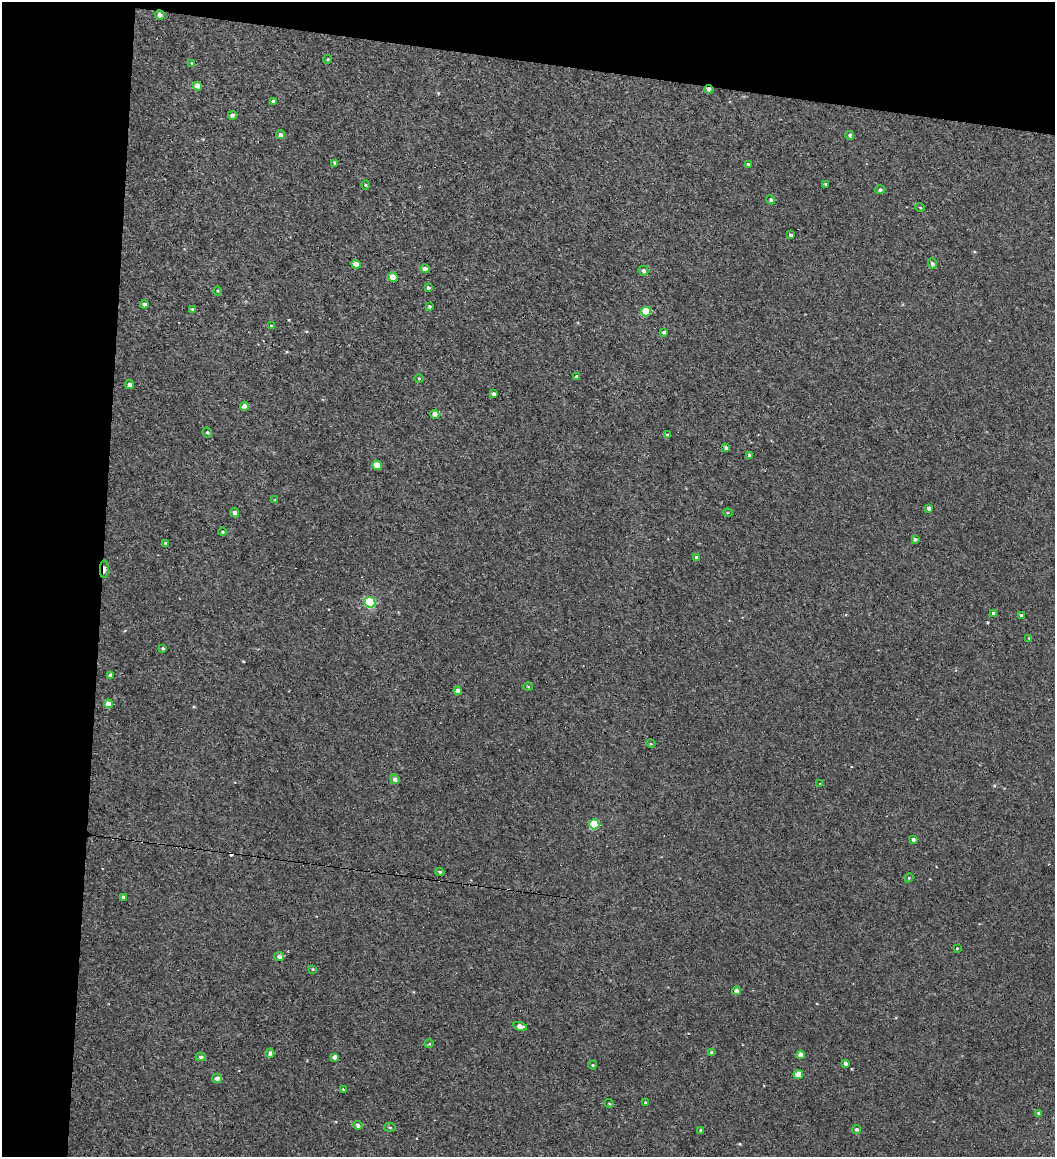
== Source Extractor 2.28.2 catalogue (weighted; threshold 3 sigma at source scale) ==
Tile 1 of 2 x 2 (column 1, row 1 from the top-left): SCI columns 70-1122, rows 1157-2311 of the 2265 x 2311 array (HDU 1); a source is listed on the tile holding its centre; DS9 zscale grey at full resolution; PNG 1057 x 1159 px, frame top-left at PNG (2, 2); each listed source drawn as its Kron ellipse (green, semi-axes under 4 px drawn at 4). Shown black and unused: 15% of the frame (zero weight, under 2 of 3 exposures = <1% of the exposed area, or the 3 px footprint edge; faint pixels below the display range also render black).
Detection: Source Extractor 2.28.2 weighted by HDU 2 'WHT'; one run over the whole footprint, this tile lists its part. Background 0.0372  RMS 0.74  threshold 3.32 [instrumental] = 3 sigma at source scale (4.5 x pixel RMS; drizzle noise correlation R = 1.50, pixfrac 1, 0.05/0.05 arcsec/px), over >= 5 px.
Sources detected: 93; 3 cosmic-ray / hot-pixel residue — neither listed nor drawn; the other 90 listed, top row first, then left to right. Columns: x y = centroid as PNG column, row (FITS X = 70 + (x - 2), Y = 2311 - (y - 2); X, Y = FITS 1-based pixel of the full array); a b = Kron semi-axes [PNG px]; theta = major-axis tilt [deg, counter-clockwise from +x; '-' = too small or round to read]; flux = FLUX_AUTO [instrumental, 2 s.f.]
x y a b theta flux
160 15 5 4 - 330
328 59 4 3 - 66
192 63 4 4 - 76
197 86 4 4 - 520
709 89 4 4 - 280
273 102 4 3 - 190
232 115 4 4 - 240
281 135 4 4 - 290
850 135 4 4 - 140
335 163 4 3 - 160
748 164 3 3 - 82
825 184 3 3 - 66
366 185 4 4 - 76
880 190 5 4 - 130
771 200 5 4 - 100
920 207 5 3 - 67
791 235 3 3 - 180
356 264 4 4 - 710
932 264 5 4 - 210
425 269 4 4 - 260
644 271 5 4 - 200
393 277 5 4 - 1200
428 288 4 4 - 160
218 291 4 3 - 67
144 304 4 3 - 200
429 306 4 3 - 120
192 309 3 3 - 120
646 312 5 5 - 2300
271 326 4 3 - 74
664 332 4 3 - 160
577 376 4 3 - 1100
419 378 5 3 - 61
130 385 4 4 - 230
494 394 4 3 - 180
244 406 4 4 - 580
435 414 4 4 - 920
207 433 5 4 - 93
667 435 4 4 - 74
726 448 4 4 - 230
749 455 4 3 - 250
377 465 5 4 - 1400
275 500 4 3 - 57
929 508 4 4 - 220
235 513 5 4 - 230
728 513 5 3 - 70
223 532 4 3 - 86
915 539 4 4 - 120
165 543 3 3 - 74
696 558 4 3 - 160
104 569 9 3 88 330
370 602 5 5 - 6500
994 613 4 3 - 290
1021 615 4 3 - 98
1029 638 4 3 - 60
163 648 3 3 - 110
110 675 4 3 - 280
528 687 4 3 - 60
458 691 4 4 - 600
108 704 4 4 - 670
651 744 4 3 - 67
395 779 5 4 - 270
819 784 3 2 - 49
594 824 5 5 - 3500
913 839 4 3 - 220
440 872 4 3 - 130
909 878 4 4 - 81
123 897 3 3 - 150
957 948 3 2 - 52
279 956 5 4 - 290
313 969 4 3 - 80
736 991 4 4 - 310
520 1026 7 4 -15 470
429 1044 4 3 - 72
270 1053 4 4 - 270
712 1053 4 3 - 230
801 1055 4 4 - 530
201 1057 5 4 - 180
335 1057 4 4 - 260
845 1063 4 4 - 160
593 1065 4 4 - 76
798 1074 4 4 - 1100
217 1078 5 4 - 280
343 1089 3 3 - 55
609 1103 5 3 - 70
645 1103 4 3 - 66
1038 1113 4 3 - 75
358 1125 4 4 - 260
390 1127 6 3 -8 81
856 1129 4 4 - 120
701 1131 4 4 - 140
Overlapping masked pixels (flux is a lower limit): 3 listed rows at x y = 160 15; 709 89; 104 569